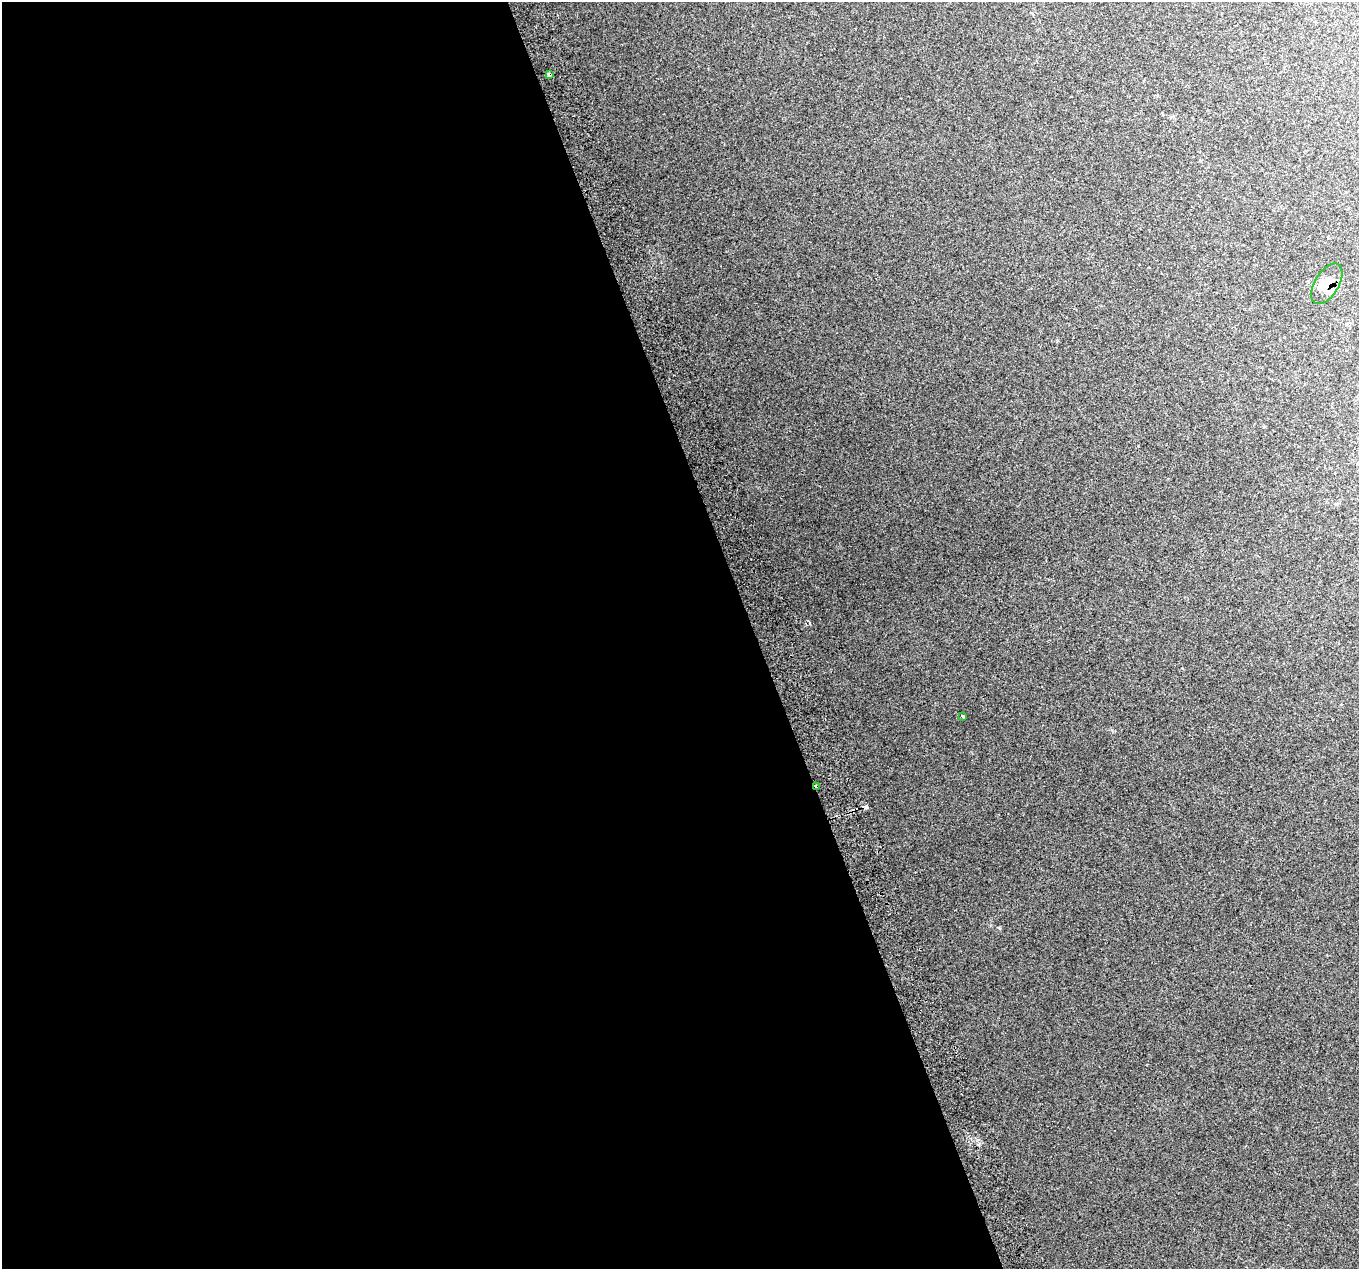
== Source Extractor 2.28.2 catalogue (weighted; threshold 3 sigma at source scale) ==
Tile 9 of 4 x 4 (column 1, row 3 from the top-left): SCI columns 43-1399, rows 1406-2672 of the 5515 x 5290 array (HDU 1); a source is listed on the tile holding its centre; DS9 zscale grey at full resolution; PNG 1361 x 1271 px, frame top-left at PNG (2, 2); each listed source drawn as its Kron ellipse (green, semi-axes under 4 px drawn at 4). Shown black and unused: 56% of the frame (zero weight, under 2 of 3 exposures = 2% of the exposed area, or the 3 px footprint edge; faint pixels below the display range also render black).
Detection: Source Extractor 2.28.2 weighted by HDU 2 'WHT'; one run over the whole footprint, this tile lists its part. Background 0.0694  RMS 0.013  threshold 0.0591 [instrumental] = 3 sigma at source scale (4.5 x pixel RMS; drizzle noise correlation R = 1.50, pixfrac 1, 0.0396/0.0396 arcsec/px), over >= 5 px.
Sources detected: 6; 1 cosmic-ray / hot-pixel residue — neither listed nor drawn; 1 inside a brighter listed object's ellipse — not listed separately; the other 4 listed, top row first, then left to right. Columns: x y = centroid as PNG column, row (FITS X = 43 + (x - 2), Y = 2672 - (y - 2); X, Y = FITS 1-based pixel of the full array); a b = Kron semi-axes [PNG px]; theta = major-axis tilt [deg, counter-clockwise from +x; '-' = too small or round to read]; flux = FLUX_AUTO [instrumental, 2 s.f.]
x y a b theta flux
549 74 3 3 - 26
1327 284 22 12 59 21
963 716 3 3 - 6.5
817 786 4 2 - 4.9
Overlapping masked pixels (flux is a lower limit): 3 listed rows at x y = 549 74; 1327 284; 817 786